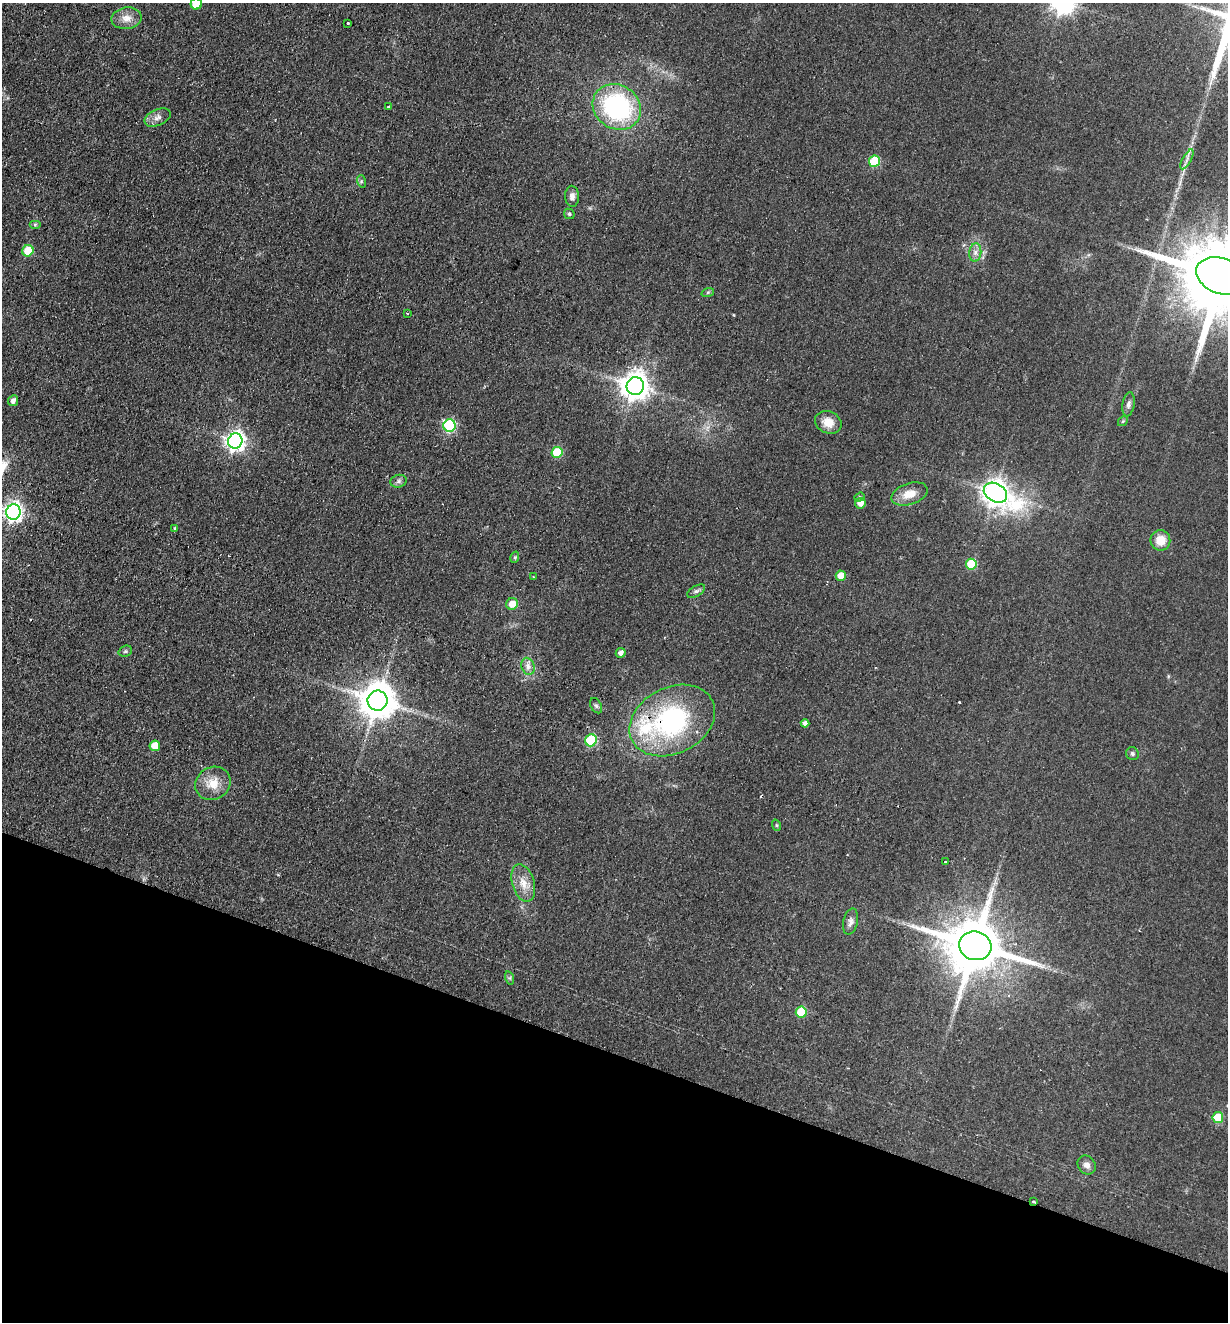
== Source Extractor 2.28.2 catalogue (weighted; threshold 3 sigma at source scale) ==
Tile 15 of 4 x 4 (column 3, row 4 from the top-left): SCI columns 2767-3992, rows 21-1340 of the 5406 x 5319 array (HDU 1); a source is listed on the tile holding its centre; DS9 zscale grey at full resolution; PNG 1230 x 1324 px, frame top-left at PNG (2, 3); each listed source drawn as its Kron ellipse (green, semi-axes under 4 px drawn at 4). Shown black and unused: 20% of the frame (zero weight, under 2 of 3 exposures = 3% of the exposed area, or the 3 px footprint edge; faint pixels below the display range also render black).
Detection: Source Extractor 2.28.2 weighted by HDU 2 'WHT'; one run over the whole footprint, this tile lists its part. Background 0.0953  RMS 0.011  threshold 0.0479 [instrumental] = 3 sigma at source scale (4.5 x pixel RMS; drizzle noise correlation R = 1.50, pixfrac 1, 0.05/0.05 arcsec/px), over >= 5 px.
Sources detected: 64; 3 cosmic-ray / hot-pixel residue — neither listed nor drawn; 1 inside a brighter listed object's ellipse — not listed separately; the other 60 listed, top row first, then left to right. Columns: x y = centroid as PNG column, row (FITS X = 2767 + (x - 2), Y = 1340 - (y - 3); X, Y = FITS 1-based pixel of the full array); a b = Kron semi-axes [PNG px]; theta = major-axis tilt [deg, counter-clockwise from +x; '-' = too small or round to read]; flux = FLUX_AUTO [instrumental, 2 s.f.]
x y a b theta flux
196 4 6 5 - 26
126 18 15 11 9 10
347 23 3 3 - 2.7
388 107 3 2 - 1.2
617 107 25 21 -35 160
158 117 14 8 24 6.2
1187 159 11 3 61 3.3
875 161 6 5 - 54
361 181 6 4 -73 1.6
572 196 11 7 -89 5.1
569 214 6 5 - 1.6
35 224 6 4 0 1.3
28 251 6 5 - 35
975 253 9 6 83 4.7
1221 276 26 17 -20 18000
708 292 6 4 19 1.5
407 313 3 2 - 1.1
635 386 9 8 - 1300
13 401 5 5 - 4.9
1128 404 12 6 80 3.8
1123 421 5 4 - 1.2
828 422 13 11 -23 14
449 425 6 6 - 110
235 441 8 7 - 500
557 452 5 5 - 42
399 481 8 6 16 3.2
995 493 12 9 -32 1000
909 494 19 10 18 15
859 497 5 4 - 1.6
860 503 5 5 - 9.1
13 512 8 7 - 470
175 528 3 3 - 1.4
1160 540 10 10 - 16
515 557 6 3 73 1.2
971 564 5 5 - 50
841 576 5 5 - 14
533 577 3 2 - 0.86
696 591 10 5 30 2.7
512 604 6 5 - 13
125 651 7 5 21 1.8
621 653 5 4 - 4.5
528 666 9 6 -70 4.7
377 701 10 10 - 2600
596 706 8 5 -62 2.1
672 721 45 33 27 170
805 723 4 4 - 4.1
591 740 6 5 - 79
155 746 5 5 - 18
1132 754 7 6 - 2.4
213 783 18 16 30 19
776 825 6 3 -71 1.1
945 862 3 3 - 3.2
523 883 19 11 -73 14
851 922 13 7 77 5
975 946 16 14 -16 7400
510 978 7 4 -72 1.8
801 1012 5 5 - 41
1218 1117 5 5 - 37
1087 1165 10 8 -51 5.5
1034 1201 3 2 - 1.5
Overlapping masked pixels (flux is a lower limit): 2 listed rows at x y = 672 721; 1034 1201
Isophote crosses this tile's border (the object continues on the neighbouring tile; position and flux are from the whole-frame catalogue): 2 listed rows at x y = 196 4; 1221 276